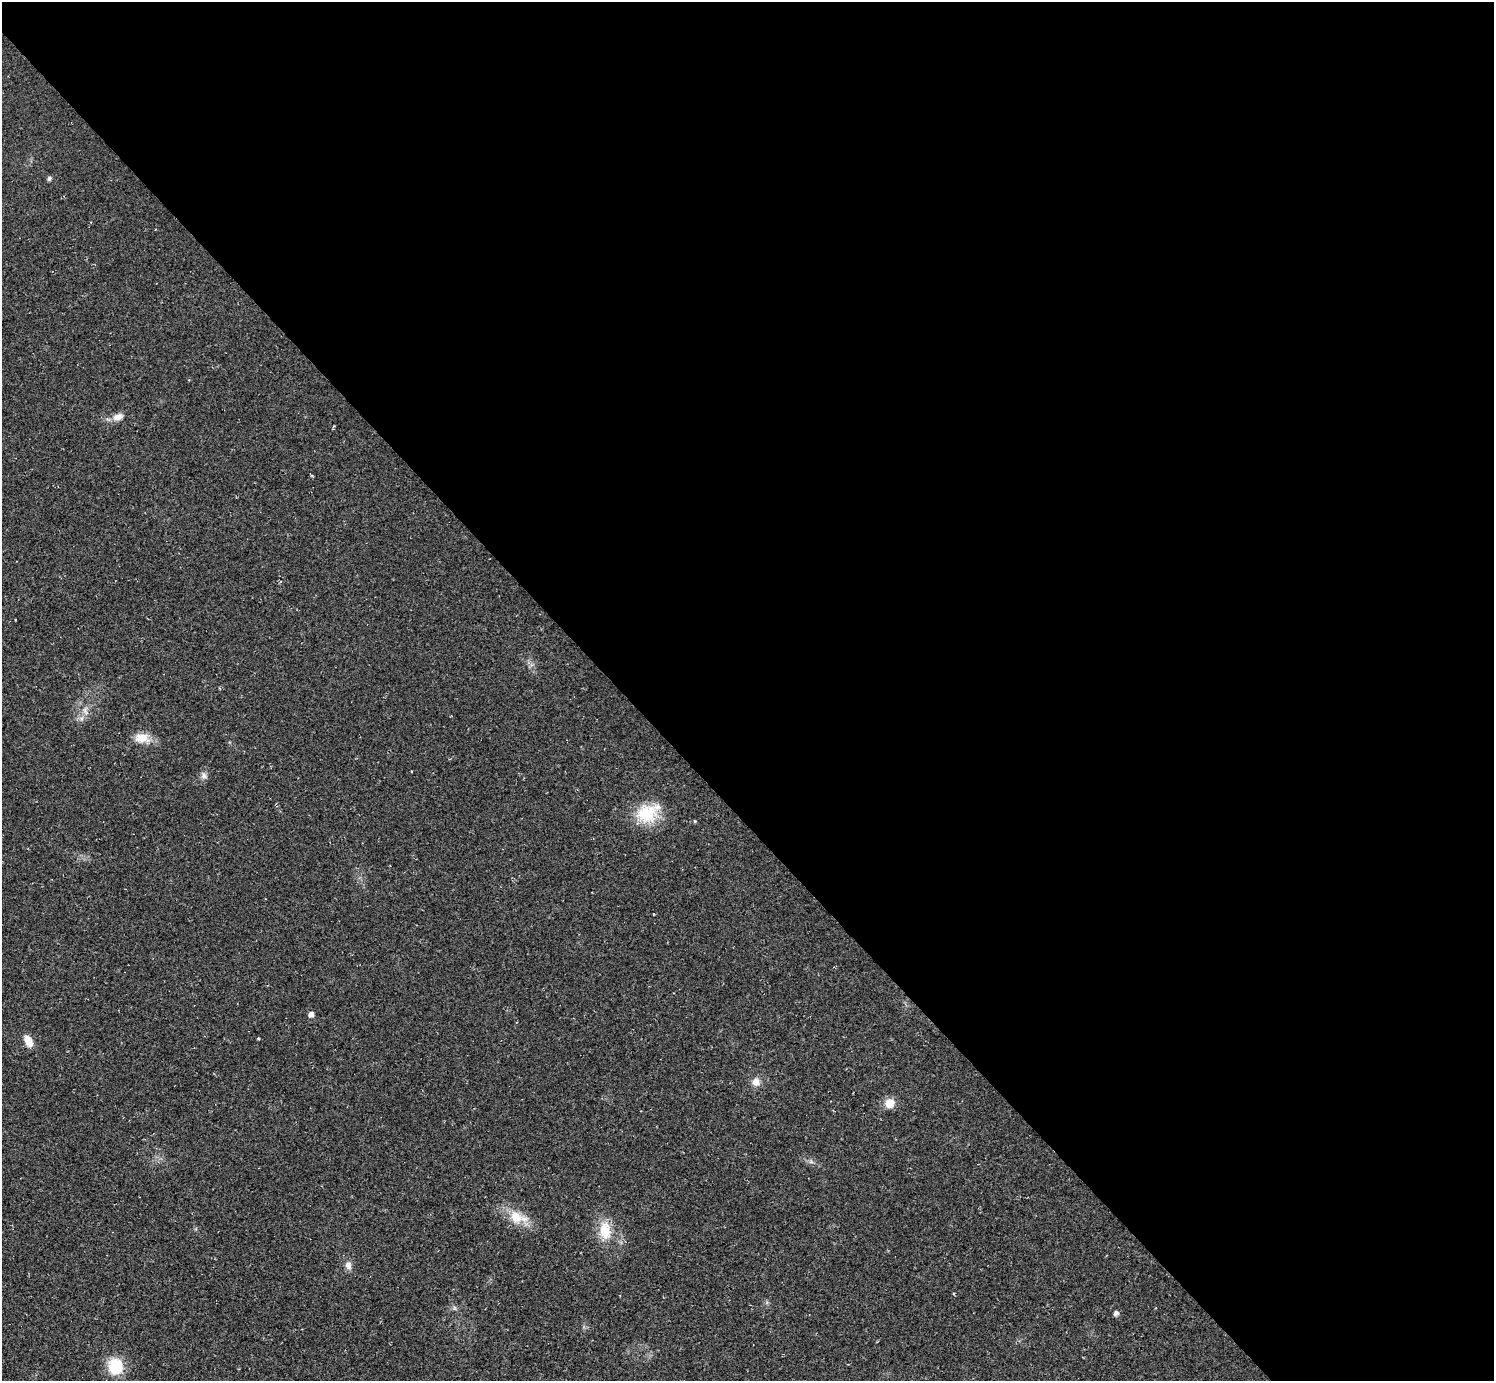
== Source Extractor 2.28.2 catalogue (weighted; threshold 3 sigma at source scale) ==
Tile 8 of 4 x 4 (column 4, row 2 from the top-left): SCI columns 4479-5970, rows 3056-4434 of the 5970 x 5968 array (HDU 1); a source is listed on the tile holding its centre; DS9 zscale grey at full resolution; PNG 1496 x 1383 px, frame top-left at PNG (2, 2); no overlay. Shown black and unused: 58% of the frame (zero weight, under 2 of 3 exposures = <1% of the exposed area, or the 3 px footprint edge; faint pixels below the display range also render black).
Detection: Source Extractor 2.28.2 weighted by HDU 2 'WHT'; one run over the whole footprint, this tile lists its part. Background 0.0355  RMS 0.0063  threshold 0.0283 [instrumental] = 3 sigma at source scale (4.5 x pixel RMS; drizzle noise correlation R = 1.50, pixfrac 1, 0.05/0.05 arcsec/px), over >= 5 px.
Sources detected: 18; all 18 listed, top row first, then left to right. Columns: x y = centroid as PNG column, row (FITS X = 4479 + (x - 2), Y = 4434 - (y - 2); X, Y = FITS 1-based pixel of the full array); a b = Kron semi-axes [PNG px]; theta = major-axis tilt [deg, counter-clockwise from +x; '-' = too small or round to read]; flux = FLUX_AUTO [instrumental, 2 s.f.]
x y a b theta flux
49 178 6 5 - 1.4
118 417 14 9 16 5.1
85 711 14 7 -70 3.9
142 738 20 12 -2 9
204 776 9 8 - 2.3
647 813 28 24 12 24
695 821 4 4 - 0.59
654 914 3 2 - 0.45
311 1014 7 5 40 2.6
28 1041 13 8 -64 6.8
756 1082 10 10 - 4.8
890 1103 11 10 - 7.6
516 1217 21 16 -54 13
605 1231 23 13 -86 16
348 1265 11 7 -80 3.6
454 1308 7 4 -71 1.1
1116 1313 7 5 22 1.9
116 1366 16 15 - 23